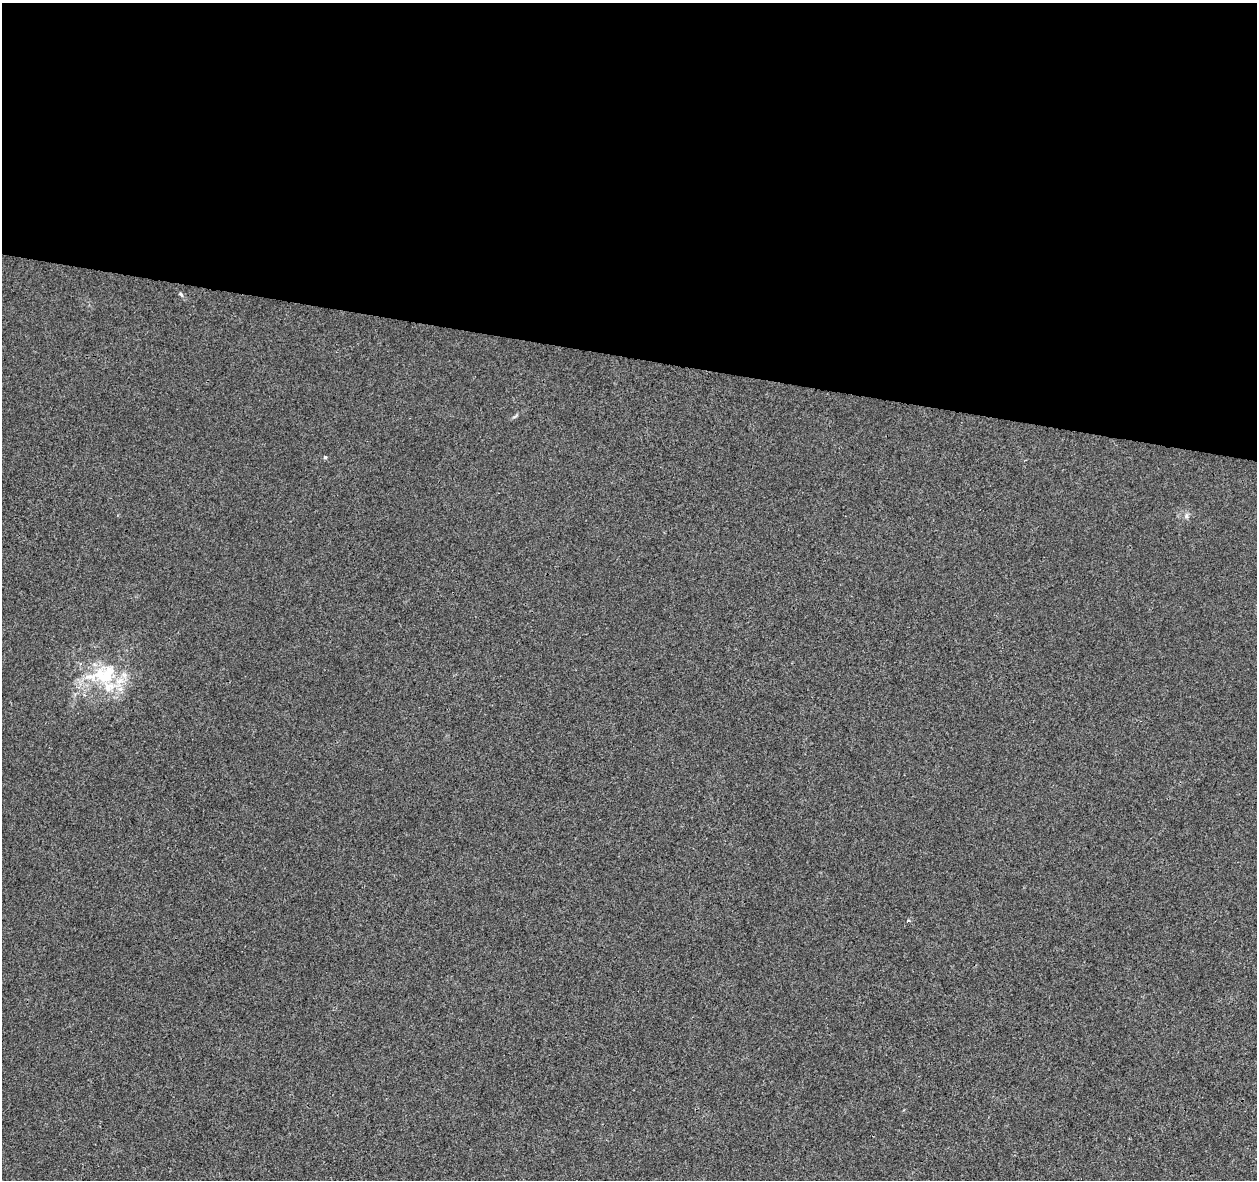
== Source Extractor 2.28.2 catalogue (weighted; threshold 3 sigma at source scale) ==
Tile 3 of 4 x 4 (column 3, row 1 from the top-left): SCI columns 2510-3764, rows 3758-4935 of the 5027 x 5220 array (HDU 1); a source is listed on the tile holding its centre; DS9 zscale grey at full resolution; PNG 1259 x 1182 px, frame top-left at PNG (2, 3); no overlay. Shown black and unused: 30% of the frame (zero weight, under 3 of 4 exposures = <1% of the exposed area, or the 3 px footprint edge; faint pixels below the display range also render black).
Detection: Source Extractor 2.28.2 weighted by HDU 2 'WHT'; one run over the whole footprint, this tile lists its part. Background 0.00164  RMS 0.0031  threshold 0.0139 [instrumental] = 3 sigma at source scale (4.5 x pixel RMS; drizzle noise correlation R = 1.50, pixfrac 1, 0.0396/0.0396 arcsec/px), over >= 5 px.
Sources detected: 6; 1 inside a brighter listed object's ellipse — not listed separately; the other 5 listed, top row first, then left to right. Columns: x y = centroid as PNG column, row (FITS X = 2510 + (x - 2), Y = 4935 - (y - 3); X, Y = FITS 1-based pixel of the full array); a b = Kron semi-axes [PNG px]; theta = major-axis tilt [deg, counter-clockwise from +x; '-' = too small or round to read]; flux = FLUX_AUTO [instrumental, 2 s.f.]
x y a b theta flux
181 294 9 3 -56 0.52
325 457 4 4 - 0.48
1186 516 8 6 90 0.89
103 675 49 26 12 22
908 920 4 3 - 0.54